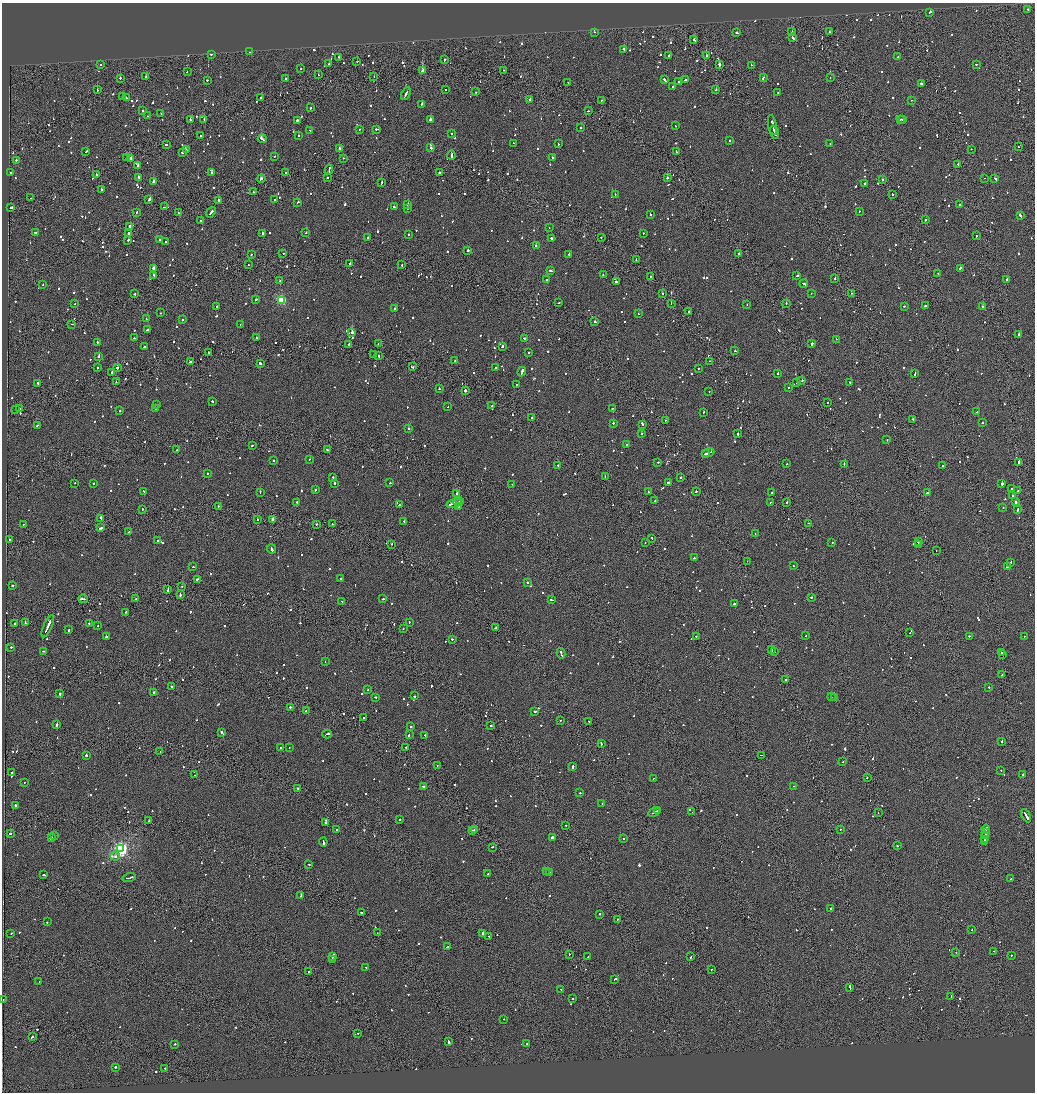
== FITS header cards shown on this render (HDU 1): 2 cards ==
NAXIS1  =                 2065
NAXIS2  =                 2180

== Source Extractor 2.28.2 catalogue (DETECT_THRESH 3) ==
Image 2065 x 2180 px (HDU 1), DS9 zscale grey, zoomed out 1/2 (1 PNG px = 2 x 2 image px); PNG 1037 x 1094 px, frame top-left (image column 1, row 2179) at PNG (2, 3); each listed source drawn as its Kron ellipse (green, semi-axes under 4 px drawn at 4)
Background -0.104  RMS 0.066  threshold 0.197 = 3 sigma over >= 5 px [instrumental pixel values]
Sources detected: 1536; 86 cannot appear on this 1/2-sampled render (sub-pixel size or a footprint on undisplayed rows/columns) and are neither listed nor drawn; of the other 1450, the 500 brightest by FLUX_AUTO listed and drawn (950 fainter detections omitted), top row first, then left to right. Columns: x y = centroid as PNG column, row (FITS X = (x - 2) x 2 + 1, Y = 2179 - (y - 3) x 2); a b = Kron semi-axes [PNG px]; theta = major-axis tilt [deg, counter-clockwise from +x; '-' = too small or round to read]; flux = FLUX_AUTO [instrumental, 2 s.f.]
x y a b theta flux
1028 9 2 2 - 110
930 12 3 2 - 320
594 32 2 2 - 360
792 32 2 2 - 99
830 32 3 2 - 110
737 33 3 2 - 150
792 38 3 2 - 520
693 40 2 2 - 110
623 49 2 2 - 120
250 52 2 2 - 98
211 54 2 2 - 140
669 55 2 2 - 96
706 56 2 2 - 190
339 57 2 2 - 190
898 57 2 2 - 170
444 60 3 2 - 230
357 61 2 2 - 110
329 63 2 2 - 160
101 64 2 2 - 190
719 64 3 2 - 390
976 64 2 1 - 560
751 65 2 2 - 89
301 69 2 2 - 110
422 70 3 2 - 2700
504 70 2 2 - 110
187 72 2 1 - 140
318 75 2 2 - 160
146 77 2 1 - 220
374 77 2 2 - 190
830 77 2 1 - 230
120 78 2 1 - 690
285 78 2 2 - 130
763 78 3 2 - 160
207 80 2 2 - 160
665 80 3 2 - 350
685 80 2 2 - 150
679 81 2 2 - 450
568 83 2 1 - 100
921 83 2 2 - 370
673 87 2 2 - 130
445 89 2 2 - 90
97 90 2 2 - 110
716 90 2 2 - 230
476 92 2 2 - 110
778 93 2 1 - 95
406 94 7 2 66 560
122 97 2 2 - 490
126 97 3 2 - 240
261 98 2 1 - 250
530 99 3 2 - 110
601 100 2 1 - 140
911 100 2 1 - 210
422 104 2 2 - 370
311 108 2 2 - 140
142 110 2 2 - 130
588 111 2 2 - 92
161 113 2 2 - 130
147 116 2 2 - 130
204 119 2 2 - 150
430 119 2 2 - 380
900 119 2 2 - 240
903 119 2 2 - 430
190 120 2 2 - 280
297 120 3 2 - 250
772 125 10 2 -79 590
675 126 2 1 - 170
581 128 2 2 - 96
376 129 3 2 - 160
310 130 2 2 - 110
359 130 2 2 - 120
774 132 7 1 -72 430
452 133 2 2 - 110
201 135 2 1 - 120
298 135 2 2 - 90
262 139 4 2 - 630
730 140 2 2 - 170
514 143 2 2 - 100
558 144 2 2 - 91
830 144 2 1 - 200
166 145 2 2 - 150
1018 147 2 2 - 130
431 148 2 2 - 600
186 149 2 2 - 120
339 149 2 2 - 470
971 149 2 1 - 90
86 152 3 1 - 320
182 152 2 2 - 280
676 152 2 2 - 100
451 155 4 2 - 280
275 156 2 2 - 100
126 158 2 2 - 200
131 158 3 2 - 360
343 158 2 2 - 99
552 158 2 2 - 360
16 160 2 2 - 99
137 165 3 2 - 120
958 165 3 1 - 590
329 170 5 1 - 590
11 173 2 2 - 670
212 173 2 2 - 96
286 173 2 1 - 120
439 173 2 2 - 420
96 175 2 2 - 540
139 177 2 2 - 150
327 177 2 2 - 160
667 178 2 2 - 290
985 178 2 2 - 160
261 179 4 2 - 150
995 179 4 2 - 120
882 180 2 1 - 150
153 181 2 2 - 540
382 182 2 2 - 160
865 183 2 2 - 100
101 189 2 2 - 140
253 192 2 2 - 130
615 194 2 2 - 380
892 194 2 1 - 580
31 198 2 1 - 110
149 200 2 2 - 140
218 200 2 2 - 360
275 200 2 2 - 200
298 202 3 2 - 240
408 204 2 2 - 700
960 205 2 2 - 140
11 207 3 1 - 450
164 207 3 1 - 150
394 207 3 2 - 280
407 208 3 2 - 590
859 211 2 2 - 99
136 212 2 2 - 100
211 212 6 2 49 300
178 213 2 2 - 510
651 215 2 2 - 210
1020 216 3 2 - 270
201 220 2 2 - 100
926 220 2 2 - 730
130 226 2 2 - 690
549 228 2 1 - 220
35 233 2 2 - 300
129 233 4 2 - 200
263 233 2 2 - 1400
306 233 2 2 - 190
643 233 2 2 - 130
408 235 2 2 - 140
976 236 3 1 - 140
601 237 2 2 - 120
368 238 2 2 - 93
551 238 2 2 - 470
160 239 2 2 - 180
128 240 3 2 - 120
166 242 2 2 - 130
536 245 2 2 - 120
468 250 2 2 - 400
251 254 2 2 - 93
283 254 2 2 - 130
569 254 2 2 - 830
738 254 2 1 - 100
636 260 2 1 - 230
350 264 2 2 - 600
248 265 2 1 - 150
402 265 2 1 - 180
153 268 3 2 - 250
960 268 3 2 - 270
551 270 4 2 - 180
938 274 2 2 - 96
603 275 2 2 - 100
154 276 3 2 - 330
651 276 2 2 - 100
797 276 3 1 - 160
835 278 2 2 - 330
1007 279 2 2 - 130
547 280 2 1 - 94
280 281 2 2 - 100
616 282 2 2 - 510
804 284 4 2 - 280
43 285 2 2 - 91
662 293 2 2 - 120
811 293 2 2 - 98
851 293 2 1 - 180
135 294 2 2 - 110
256 300 2 2 - 500
281 300 3 3 - 1200
559 303 2 2 - 99
671 303 2 1 - 89
786 303 2 1 - 150
75 304 2 1 - 160
747 304 2 2 - 110
217 306 2 2 - 110
904 306 2 2 - 150
925 306 2 2 - 370
982 307 2 2 - 110
394 308 2 2 - 93
688 312 2 1 - 260
161 313 2 2 - 100
638 314 2 2 - 120
146 319 2 2 - 110
183 320 2 2 - 130
595 321 2 2 - 110
72 324 2 1 - 130
240 324 2 1 - 95
147 330 4 2 - 250
352 332 2 2 - 4600
1019 334 2 2 - 250
134 338 2 2 - 100
256 338 2 2 - 520
524 338 3 2 - 290
836 339 2 2 - 98
97 342 2 2 - 370
812 343 3 2 - 2500
378 344 2 1 - 170
349 345 2 1 - 1000
144 346 2 2 - 120
502 346 2 2 - 180
735 351 2 1 - 180
529 352 2 2 - 110
209 353 2 1 - 100
374 355 2 1 - 140
98 356 2 2 - 380
378 356 2 2 - 140
454 361 2 2 - 89
710 361 2 1 - 95
191 362 3 2 - 810
260 363 3 2 - 170
97 367 2 2 - 140
412 367 3 2 - 130
117 368 2 1 - 1300
495 368 2 2 - 260
698 369 2 2 - 130
112 372 2 1 - 110
522 372 5 2 - 340
915 373 4 2 - 550
778 374 2 1 - 710
802 381 2 2 - 230
116 382 2 1 - 110
850 382 2 2 - 180
38 383 2 2 - 110
797 383 2 1 - 200
517 384 2 2 - 120
788 388 2 1 - 110
439 389 2 2 - 150
465 391 2 2 - 1100
709 391 2 2 - 110
212 401 2 2 - 110
828 402 2 1 - 99
157 404 2 2 - 92
492 406 2 2 - 260
448 407 2 1 - 99
15 409 2 1 - 110
20 409 2 1 - 150
155 409 2 2 - 240
612 409 2 1 - 250
120 411 2 2 - 110
704 412 2 2 - 110
977 412 2 2 - 110
532 417 2 1 - 110
913 419 2 2 - 200
666 420 2 1 - 130
613 423 2 2 - 210
982 423 2 2 - 110
643 424 2 1 - 120
37 425 2 2 - 92
408 428 2 2 - 200
642 434 2 2 - 170
738 434 2 2 - 130
887 439 2 2 - 140
626 445 2 2 - 94
252 446 2 2 - 180
177 450 2 1 - 110
327 450 2 2 - 150
708 453 6 1 23 370
706 454 3 2 - 210
309 459 2 2 - 97
273 461 2 2 - 340
658 462 2 2 - 130
1019 462 3 2 - 3100
787 464 2 2 - 110
844 464 2 2 - 280
558 465 2 1 - 390
942 466 2 2 - 480
208 473 2 2 - 100
333 477 2 2 - 93
605 477 2 1 - 120
681 477 2 2 - 110
75 483 2 1 - 180
94 483 2 2 - 120
334 483 2 2 - 200
390 483 2 1 - 180
668 483 2 2 - 130
512 484 2 2 - 92
1002 484 2 2 - 2300
1012 489 2 1 - 650
315 490 2 2 - 100
144 491 2 2 - 140
696 491 2 1 - 130
1018 491 2 2 - 520
260 492 2 2 - 120
648 492 2 2 - 94
771 492 2 2 - 94
457 493 2 2 - 310
928 493 2 1 - 260
1012 495 2 2 - 800
655 501 3 2 - 170
297 502 2 1 - 230
459 502 5 1 - 430
770 502 2 2 - 110
787 502 2 2 - 150
1015 502 2 2 - 4700
454 503 8 2 16 660
399 505 2 2 - 210
218 506 2 2 - 110
459 506 2 2 - 110
1003 508 2 2 - 160
142 509 2 2 - 91
1018 509 3 2 - 150
101 518 4 1 - 240
257 519 2 2 - 130
273 519 2 2 - 140
404 521 2 2 - 130
808 523 2 1 - 130
23 524 2 2 - 90
316 524 2 1 - 100
332 524 2 1 - 99
100 528 3 2 - 450
129 532 3 1 - 140
755 533 2 2 - 130
652 538 3 1 - 160
10 540 2 1 - 150
158 540 2 2 - 100
645 542 2 1 - 130
832 542 2 1 - 280
918 542 2 2 - 180
392 544 2 2 - 140
918 544 2 1 - 600
272 549 4 2 - 340
936 551 2 1 - 150
694 558 2 2 - 270
747 561 2 1 - 110
1011 562 2 2 - 120
793 566 2 1 - 100
1007 566 4 2 - 200
193 567 2 2 - 180
341 578 2 2 - 110
198 579 3 2 - 270
527 582 2 2 - 180
12 585 2 2 - 280
182 586 2 2 - 110
168 589 4 2 - 300
180 595 3 1 - 390
811 597 2 2 - 280
83 599 5 2 - 250
136 599 2 1 - 380
383 599 2 2 - 120
552 600 3 2 - 170
342 601 2 2 - 91
735 604 3 2 - 130
125 612 2 2 - 110
409 622 2 2 - 190
15 623 2 2 - 160
25 623 3 2 - 120
89 623 2 2 - 110
48 626 12 2 67 940
98 626 2 2 - 100
403 628 2 2 - 97
495 628 4 2 - 210
69 630 2 2 - 130
910 633 2 2 - 110
696 636 2 1 - 170
806 636 2 2 - 200
969 636 3 2 - 140
1024 636 2 1 - 160
106 637 2 2 - 800
452 639 2 2 - 280
11 647 2 2 - 290
772 650 2 2 - 550
43 651 2 2 - 99
775 652 2 1 - 120
1002 652 2 1 - 280
561 653 5 2 - 420
1002 654 2 1 - 170
325 662 2 1 - 100
1002 675 2 2 - 96
786 679 2 2 - 200
171 687 2 2 - 210
989 687 2 2 - 100
368 690 2 2 - 130
154 692 2 2 - 110
60 694 2 2 - 640
414 696 2 2 - 150
375 697 3 2 - 110
831 697 2 2 - 150
834 698 2 1 - 100
290 707 2 2 - 230
306 711 2 2 - 91
535 712 2 2 - 160
364 717 2 2 - 140
560 720 2 2 - 130
589 722 2 2 - 110
57 724 3 2 - 520
491 725 2 1 - 370
411 727 2 2 - 690
222 733 3 2 - 450
327 734 4 2 - 190
409 735 2 2 - 410
425 735 2 2 - 150
1002 741 2 2 - 120
601 744 3 1 - 360
281 747 3 2 - 120
406 747 2 2 - 200
289 748 2 2 - 110
160 752 2 1 - 130
86 755 2 2 - 710
761 755 2 2 - 160
843 762 2 2 - 260
437 765 2 1 - 150
573 766 3 2 - 130
1001 770 2 2 - 140
12 773 2 2 - 210
1023 774 2 2 - 95
194 775 2 2 - 430
653 778 2 2 - 170
867 778 2 1 - 300
24 782 2 2 - 98
423 786 2 2 - 200
794 786 2 2 - 100
297 789 2 1 - 310
580 793 2 2 - 140
602 803 2 2 - 100
15 805 2 2 - 370
657 810 2 1 - 120
654 812 6 2 29 360
692 812 2 1 - 150
878 813 2 1 - 89
1026 816 7 2 -60 660
399 820 2 2 - 98
149 821 2 2 - 210
325 822 2 2 - 570
566 825 2 1 - 95
337 829 2 2 - 120
474 829 2 2 - 170
840 829 2 2 - 320
986 829 4 2 - 240
472 831 2 1 - 91
10 833 3 2 - 170
986 833 3 1 - 170
55 836 2 2 - 91
985 837 6 2 82 470
51 838 2 2 - 110
553 838 2 2 - 2700
624 838 2 2 - 99
985 841 3 2 - 350
323 842 4 2 - 330
897 846 2 2 - 120
492 847 2 2 - 110
121 849 4 4 - 4400
115 856 5 2 - 230
309 864 2 2 - 110
546 871 2 1 - 140
549 872 2 2 - 120
488 874 2 2 - 110
43 875 3 2 - 240
129 878 6 2 16 330
1011 879 2 2 - 100
301 896 4 2 - 240
830 909 3 2 - 200
361 913 2 2 - 270
600 914 2 2 - 1200
618 919 2 2 - 150
47 922 2 2 - 120
972 930 2 2 - 200
11 933 2 2 - 120
377 933 2 2 - 93
483 933 2 1 - 420
489 936 2 2 - 150
447 947 2 2 - 160
994 951 2 1 - 99
956 952 2 1 - 110
569 954 2 2 - 100
1011 955 2 1 - 320
332 957 2 2 - 630
588 957 2 2 - 120
691 957 2 2 - 130
332 960 2 1 - 150
366 967 2 2 - 92
711 969 2 2 - 120
308 971 2 1 - 100
615 979 3 2 - 140
39 981 2 2 - 230
850 987 4 2 - 260
561 989 3 2 - 120
951 996 2 1 - 190
3 999 2 2 - 100
573 999 2 2 - 300
504 1019 2 2 - 120
358 1033 2 2 - 100
32 1037 3 2 - 160
449 1042 3 2 - 160
175 1044 2 2 - 110
527 1044 2 1 - 450
115 1067 2 2 - 590
165 1068 2 1 - 110
At the frame edge (FLAGS 8, measured only in part): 1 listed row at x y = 3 999
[950 fainter detections neither listed nor drawn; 86 sub-pixel or undisplayed-footprint detections neither listed nor drawn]